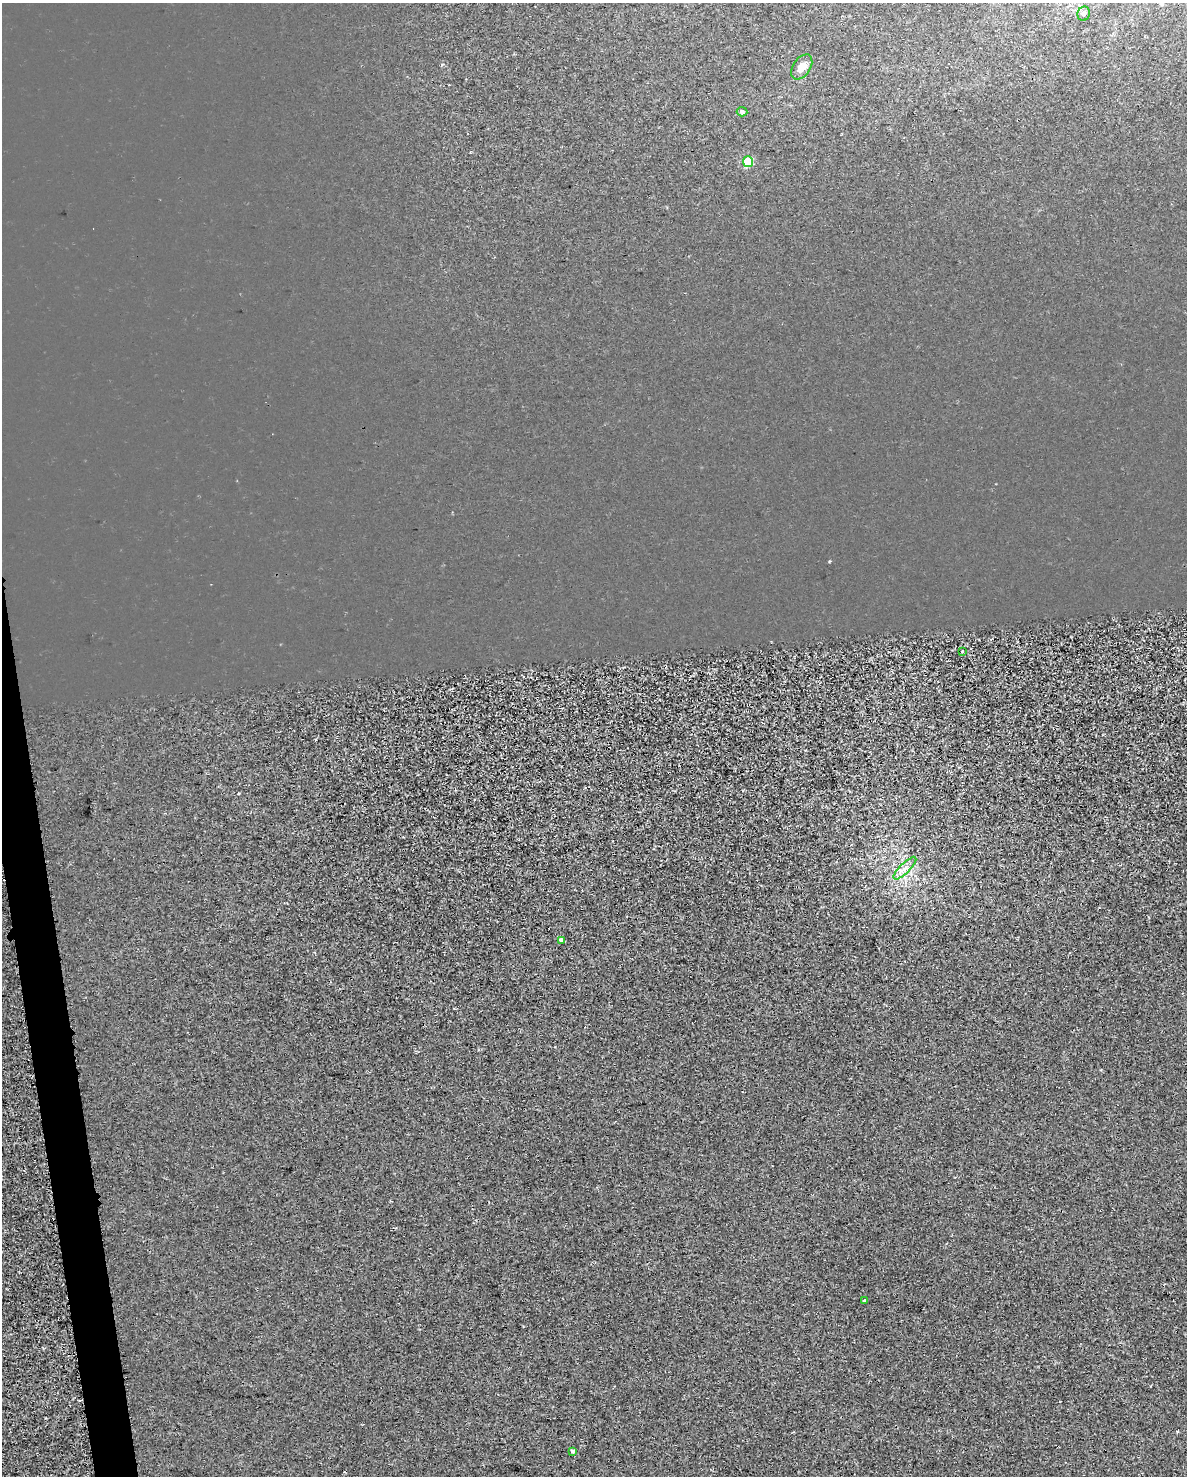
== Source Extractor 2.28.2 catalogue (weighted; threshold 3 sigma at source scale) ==
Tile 7 of 4 x 3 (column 3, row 2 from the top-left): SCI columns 2374-3558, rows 1496-2969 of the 4747 x 4509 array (HDU 1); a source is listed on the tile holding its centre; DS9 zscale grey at full resolution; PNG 1189 x 1478 px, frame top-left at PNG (2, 3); each listed source drawn as its Kron ellipse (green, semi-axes under 4 px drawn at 4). Shown black and unused: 2% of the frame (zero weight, under 2 of 3 exposures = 1% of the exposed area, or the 3 px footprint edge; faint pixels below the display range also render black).
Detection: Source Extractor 2.28.2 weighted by HDU 2 'WHT'; one run over the whole footprint, this tile lists its part. Background -2.45e-04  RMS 0.0049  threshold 0.0221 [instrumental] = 3 sigma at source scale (4.5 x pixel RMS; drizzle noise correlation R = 1.50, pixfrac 1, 0.0396/0.0396 arcsec/px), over >= 5 px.
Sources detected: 10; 1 cosmic-ray / hot-pixel residue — neither listed nor drawn; the other 9 listed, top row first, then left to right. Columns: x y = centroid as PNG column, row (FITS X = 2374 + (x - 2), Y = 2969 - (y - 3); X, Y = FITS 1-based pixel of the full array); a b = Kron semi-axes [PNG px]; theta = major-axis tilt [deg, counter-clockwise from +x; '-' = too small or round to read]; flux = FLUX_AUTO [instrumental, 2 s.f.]
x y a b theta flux
1084 14 7 6 - 1.1
802 67 14 8 57 3.6
742 112 5 4 - 0.86
748 162 5 5 - 17
963 652 3 3 - 2.4
905 868 15 5 45 2.9
562 940 3 3 - 4
864 1301 3 3 - 3.8
573 1451 4 3 - 2.4